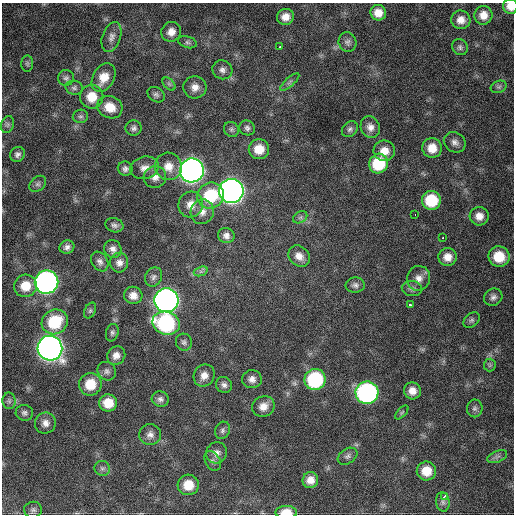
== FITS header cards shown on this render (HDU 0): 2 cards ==
NAXIS1  =                  512 / Axis length
NAXIS2  =                  512 / Axis length

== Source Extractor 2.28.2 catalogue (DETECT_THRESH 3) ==
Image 512 x 512 px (HDU 0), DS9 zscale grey, 1 PNG px = 1 image px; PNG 516 x 516 px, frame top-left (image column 1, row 512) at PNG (2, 3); each listed source drawn as its Kron ellipse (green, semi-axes under 4 px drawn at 4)
Background 759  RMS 22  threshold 67.1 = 3 sigma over >= 5 px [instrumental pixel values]
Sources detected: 110; all 110 listed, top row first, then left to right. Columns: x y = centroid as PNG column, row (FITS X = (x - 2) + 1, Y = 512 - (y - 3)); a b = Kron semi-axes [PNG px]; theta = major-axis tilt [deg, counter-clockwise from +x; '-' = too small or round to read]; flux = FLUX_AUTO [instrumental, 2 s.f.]
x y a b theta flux
510 6 7 7 - 1.4e+04
378 13 8 7 - 1.6e+04
483 15 9 9 - 1.5e+04
285 17 9 8 - 1.4e+04
461 20 9 9 - 1.3e+04
171 32 10 9 - 1.3e+04
111 37 16 9 71 9.5e+03
188 42 9 5 -17 4.2e+03
347 42 10 8 -70 5.6e+03
280 47 3 2 - 8.4e+03
460 47 8 7 - 4.4e+03
27 64 8 6 -89 3.4e+03
222 70 10 9 - 7.3e+03
66 78 8 8 - 4.6e+03
103 78 15 10 61 2.3e+04
290 82 12 3 41 3.5e+03
169 84 8 4 -45 3.3e+03
195 87 11 11 - 1.3e+04
499 87 8 6 20 3.3e+03
74 88 8 7 - 4.3e+03
156 95 9 7 -33 5.1e+03
92 97 12 11 - 2.8e+04
110 107 13 11 -24 2.6e+04
80 116 8 6 13 3.8e+03
7 125 8 6 72 4.1e+03
370 127 11 9 -68 1.0e+04
134 128 8 7 - 5.2e+03
247 128 8 7 - 4.7e+03
231 129 8 7 - 4.3e+03
350 129 9 7 44 4.6e+03
455 142 11 9 -31 8.0e+03
432 148 10 9 - 2.1e+04
259 149 10 10 - 2.5e+04
384 151 10 10 - 1.7e+04
17 154 8 7 - 5.4e+03
378 163 10 9 - 6.1e+04
168 166 14 13 - 2.0e+04
144 168 14 11 15 1.3e+04
125 169 7 7 - 5.4e+03
192 170 12 12 - 1.2e+06
155 177 11 11 - 1.1e+04
38 184 9 7 43 4.5e+03
231 191 12 12 - 1.3e+06
211 195 14 12 25 6.9e+04
431 200 9 9 - 5.8e+04
191 204 13 12 - 1.7e+04
202 212 12 11 - 1.3e+04
415 215 3 2 - 1.9e+03
479 216 9 9 - 1.3e+04
300 217 7 5 31 3.6e+03
114 225 9 7 -19 4.8e+03
226 236 8 7 - 7.2e+03
443 238 3 2 - 3.5e+03
67 247 7 6 - 6.1e+03
113 249 9 8 - 7.6e+03
299 256 11 9 -43 1.2e+04
448 257 9 9 - 1.5e+04
499 257 10 10 - 3.6e+04
100 262 10 8 -58 6.4e+03
119 263 10 9 - 8.9e+03
201 271 7 4 18 3.9e+03
154 277 10 8 63 6.2e+03
419 278 12 11 - 1.2e+04
46 282 12 11 - 6.6e+05
355 285 9 7 3 5.6e+03
25 286 11 11 - 2.7e+04
412 289 10 7 -6 5.7e+03
133 295 9 8 - 1.2e+04
493 297 9 8 - 6.4e+03
166 300 12 12 - 1.0e+06
411 305 4 3 - 1.0e+04
90 311 8 5 63 3.3e+03
472 320 9 6 43 4.3e+03
55 322 13 12 - 6.5e+04
166 323 14 11 -19 1.9e+05
112 333 9 6 75 3.9e+03
184 342 8 8 - 4.7e+03
50 348 12 12 - 1.5e+06
116 355 9 8 - 1.0e+04
490 365 6 6 - 2.9e+03
107 371 10 8 -51 6.1e+03
204 375 11 10 - 1.3e+04
252 379 10 9 - 9.1e+03
315 380 10 10 - 1.3e+05
90 384 11 11 - 3.4e+04
224 385 8 7 - 6.0e+03
412 391 9 8 - 1.3e+04
367 393 11 11 - 3.8e+05
160 399 8 7 - 5.6e+03
9 401 8 6 -88 4.2e+03
108 403 9 8 - 2.5e+04
263 406 11 10 - 1.4e+04
475 408 9 7 82 5.1e+03
402 412 8 4 48 2.3e+03
24 413 9 8 - 5.1e+03
45 423 10 10 - 1.0e+04
222 430 9 7 65 4.5e+03
150 435 11 10 - 8.9e+03
216 453 11 10 - 8.8e+03
347 456 11 7 33 5.0e+03
497 457 10 5 23 5.2e+03
213 461 10 7 -60 5.5e+03
102 468 8 7 - 4.7e+03
426 471 9 9 - 2.4e+04
310 480 8 7 - 1.3e+04
188 485 10 10 - 2.7e+04
444 496 3 3 - 7.0e+03
443 502 10 7 -81 4.8e+03
33 510 9 8 - 4.8e+03
286 512 11 6 0 2.5e+04
At the frame edge (FLAGS 8, measured only in part): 2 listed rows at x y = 510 6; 286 512